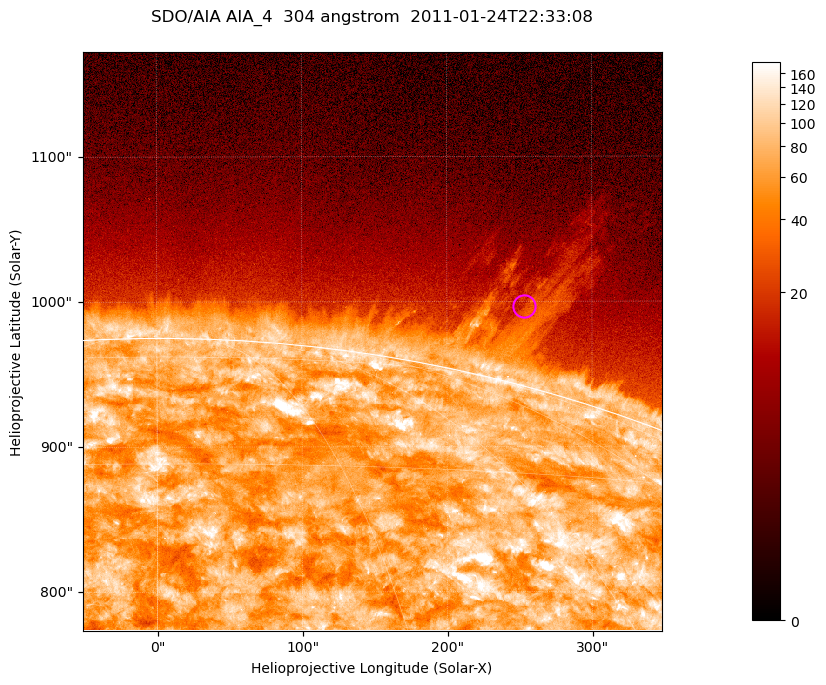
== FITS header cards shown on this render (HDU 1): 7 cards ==
TELESCOP= 'SDO/AIA '           / For AIA: SDO/AIA
INSTRUME= 'AIA_4   '           / For AIA: AIA_ATA1, AIA_ATA2, AIA_ATA3 or AIA_AT
WAVELNTH=                  304 / [angstrom] Wavelength
WAVEUNIT= 'angstrom'           / Wavelength unit: angstrom
DATE-OBS= '2011-01-24T22:33:08.127' / [ISO] Date when observation started; ISO 8
CTYPE1  = 'HPLN-TAN'           / CTYPE1; Typically HPLN
CTYPE2  = 'HPLT-TAN'           / CTYPE2; Typically HPLT

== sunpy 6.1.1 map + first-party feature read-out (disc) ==
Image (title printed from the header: SDO/AIA AIA_4  304 angstrom  2011-01-24T22:33:08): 665 x 665 px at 0.6 arcsec/px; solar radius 975 arcsec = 1625 px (partial field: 2.4% of the solar disc is inside the frame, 46% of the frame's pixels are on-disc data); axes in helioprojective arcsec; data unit not stated in the header (colour bar unlabelled)
Orientation: roll -0.132 deg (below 1 deg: not rotated)
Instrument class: DISC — disc imager (sunpy class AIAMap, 304 A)
Bright regions (active regions / flare kernels): reference = the on-disc median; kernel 5 px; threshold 5 sigma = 124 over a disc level ~71.9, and >= 1.15x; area >= 442 px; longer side >= 8 px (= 4.8 arcsec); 0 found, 0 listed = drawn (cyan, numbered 1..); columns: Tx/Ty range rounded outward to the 2 arcsec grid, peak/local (2 s.f.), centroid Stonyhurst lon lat
Off-limb structures (1.02-1.3 R_sun): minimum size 221 px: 1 found; the strongest spans PA ~345..350 deg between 1.02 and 1.14 R_sun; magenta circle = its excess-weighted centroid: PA ~345 deg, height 1.05 R_sun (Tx ~252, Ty ~996 arcsec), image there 1.5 x the reference